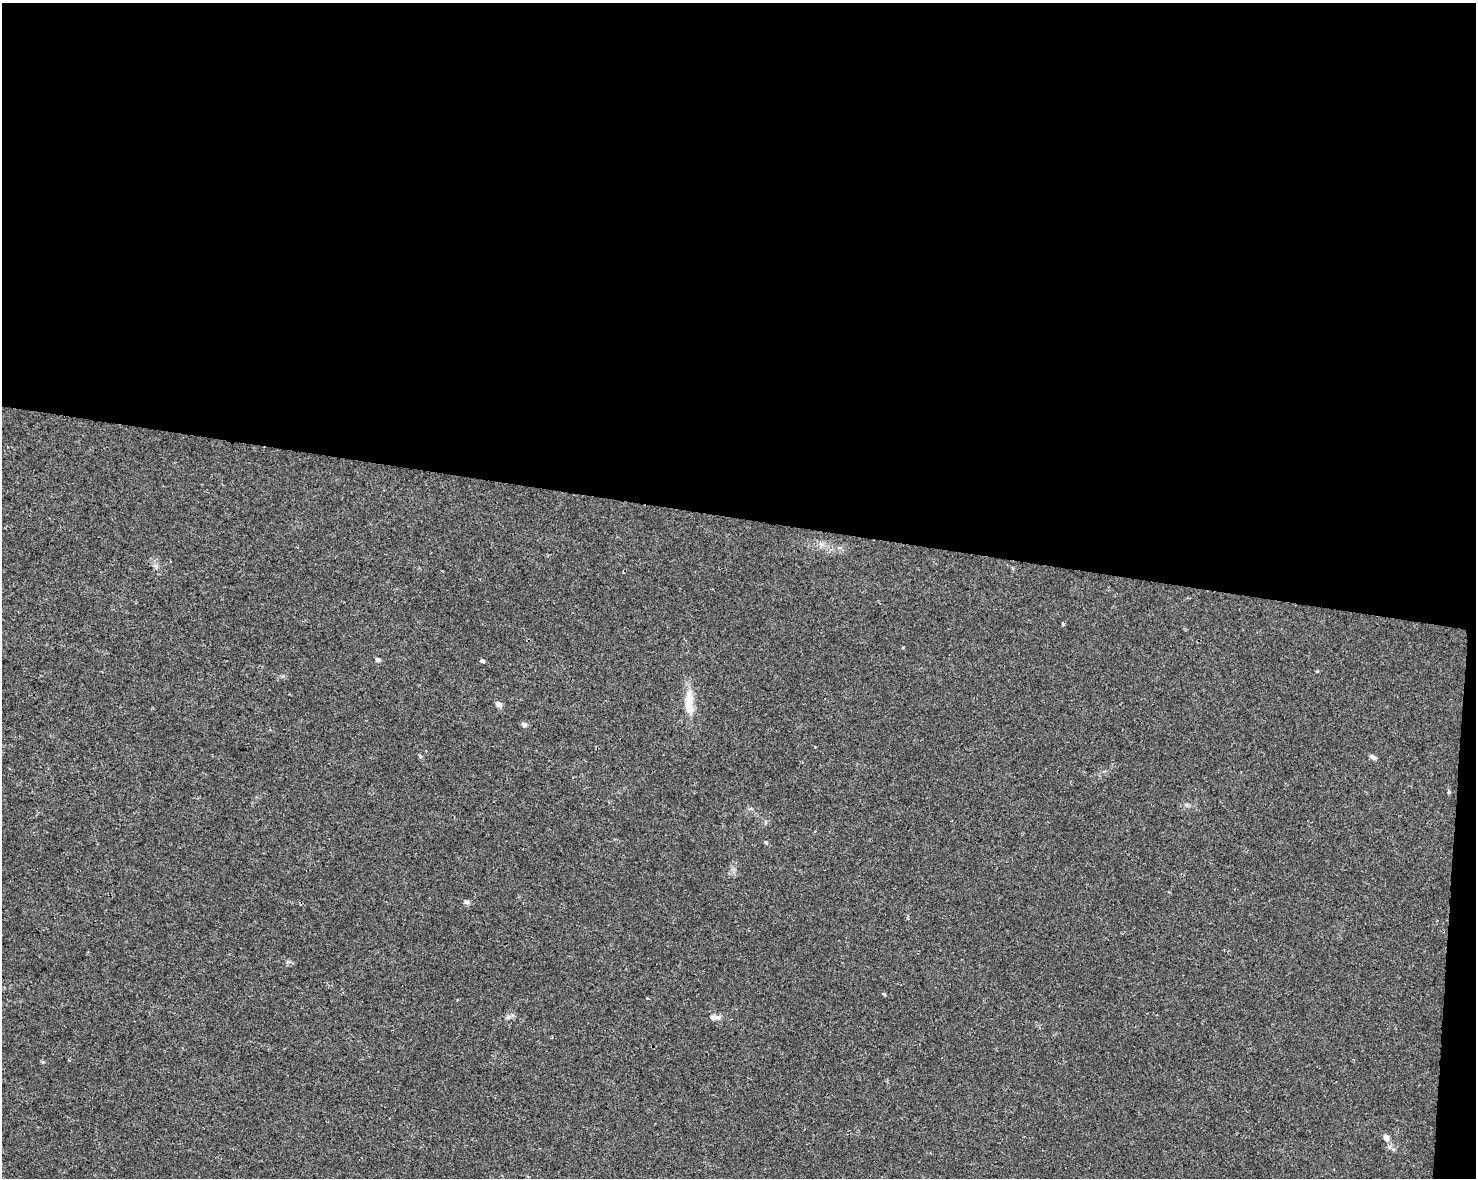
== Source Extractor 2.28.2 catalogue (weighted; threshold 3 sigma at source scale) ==
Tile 3 of 3 x 4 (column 3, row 1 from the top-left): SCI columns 3176-4649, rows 3538-4713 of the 4934 x 4714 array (HDU 1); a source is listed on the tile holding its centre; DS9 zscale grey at full resolution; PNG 1478 x 1180 px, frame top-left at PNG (2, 3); no overlay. Shown black and unused: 45% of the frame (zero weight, under 2 of 3 exposures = <1% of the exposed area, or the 3 px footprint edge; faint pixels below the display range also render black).
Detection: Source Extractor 2.28.2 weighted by HDU 2 'WHT'; one run over the whole footprint, this tile lists its part. Background 0.0196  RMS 0.0049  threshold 0.0222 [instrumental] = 3 sigma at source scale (4.5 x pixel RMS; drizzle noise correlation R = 1.50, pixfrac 1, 0.0396/0.0396 arcsec/px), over >= 5 px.
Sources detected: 16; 1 cosmic-ray / hot-pixel residue — not listed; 1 inside a brighter listed object's ellipse — not listed separately; the other 14 listed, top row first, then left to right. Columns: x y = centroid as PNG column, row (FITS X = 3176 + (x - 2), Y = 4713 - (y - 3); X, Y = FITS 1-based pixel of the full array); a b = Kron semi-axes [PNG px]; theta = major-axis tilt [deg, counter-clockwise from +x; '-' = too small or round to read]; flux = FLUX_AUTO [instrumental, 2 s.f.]
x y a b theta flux
378 660 5 4 - 1.7
482 660 5 4 - 1.1
689 701 34 11 -89 9.3
499 704 7 6 - 2.2
524 725 6 6 - 1.7
1373 757 9 5 -22 1.3
1449 791 3 3 - 2
766 842 5 4 - 0.6
467 902 7 5 -32 1.4
885 994 5 3 - 0.64
717 1017 12 6 -6 2.2
43 1062 5 5 - 0.55
1386 1138 9 7 -62 2.3
1389 1147 7 5 -50 1.3